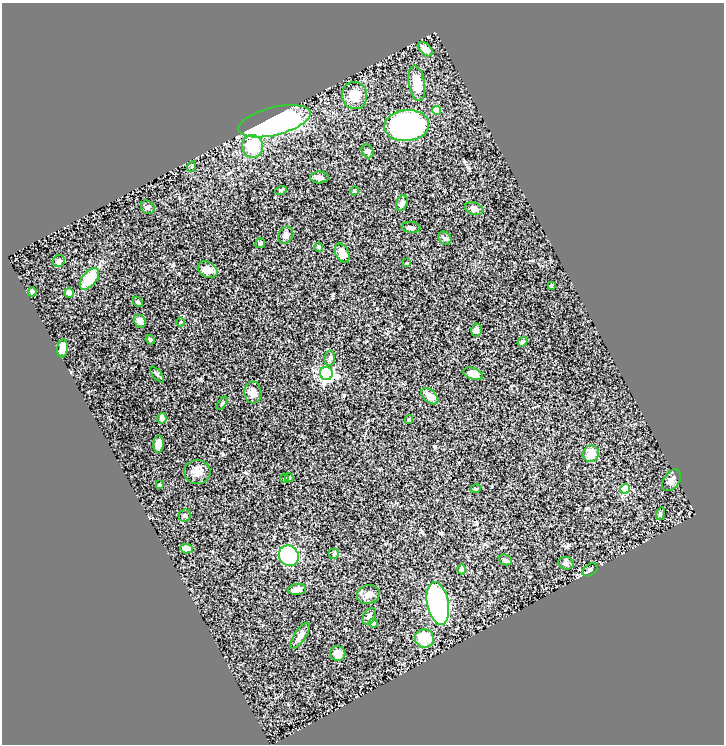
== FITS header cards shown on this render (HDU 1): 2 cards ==
NAXIS1  =                  722
NAXIS2  =                  742

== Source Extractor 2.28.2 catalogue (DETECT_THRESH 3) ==
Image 722 x 742 px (HDU 1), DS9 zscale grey, 1 PNG px = 1 image px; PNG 726 x 746 px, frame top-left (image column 1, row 742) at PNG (2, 3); each listed source drawn as its Kron ellipse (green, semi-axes under 4 px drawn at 4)
Background 1.22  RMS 0.043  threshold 0.128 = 3 sigma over >= 5 px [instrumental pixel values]
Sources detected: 70; all 70 listed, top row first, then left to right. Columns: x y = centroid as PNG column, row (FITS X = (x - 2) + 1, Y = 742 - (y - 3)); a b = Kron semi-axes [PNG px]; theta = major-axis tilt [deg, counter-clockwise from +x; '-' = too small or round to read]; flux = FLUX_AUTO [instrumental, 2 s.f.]
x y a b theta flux
425 49 9 5 -41 18
417 83 18 8 -80 56
354 95 13 12 - 49
436 110 4 4 - 48
274 121 37 14 14 710
407 126 22 15 5 740
253 146 11 10 - 96
368 151 7 5 -60 7
191 167 5 3 - 3.4
319 177 9 6 1 11
281 190 6 3 19 3.2
355 191 4 3 - 2.4
402 203 8 5 65 8.8
148 207 7 6 - 5.9
474 209 10 6 -18 13
411 227 9 5 -5 7.7
286 235 9 7 60 13
445 238 7 5 -44 6.4
260 243 5 4 - 6.8
319 247 4 4 - 3
342 253 10 6 -63 23
59 261 6 5 - 7.9
407 263 3 3 - 2.2
208 270 10 7 -29 27
89 279 12 7 51 80
551 285 4 3 - 3
32 292 4 4 - 7
69 293 5 4 - 17
138 302 6 4 -45 5.4
140 321 7 5 -57 19
181 322 5 3 - 2.4
476 330 6 5 - 7.1
150 340 5 3 - 3.9
522 342 5 4 - 5.3
63 348 9 5 82 19
330 358 8 5 81 7.1
326 373 6 6 - 520
473 374 10 5 -18 24
157 375 10 3 -50 4.3
253 392 11 8 -86 16
430 396 10 6 -44 23
222 403 7 3 56 3.1
162 418 5 4 - 13
409 419 4 3 - 4.1
158 444 9 5 85 20
591 454 8 8 - 36
197 472 13 12 - 23
284 478 4 3 - 3.5
289 478 4 3 - 4.7
671 480 12 8 56 12
160 485 4 3 - 3.2
476 488 5 3 - 2.8
625 489 5 5 - 120
660 514 6 4 73 3.5
185 516 6 6 - 7
186 549 6 4 -4 16
334 554 5 5 - 4.5
289 556 11 9 -51 330
505 560 6 5 - 7.6
566 563 8 6 -19 7.2
462 569 5 4 - 19
590 570 8 5 33 6.1
297 589 9 5 7 16
368 594 12 9 19 19
438 603 22 10 -79 550
369 616 9 6 60 9.1
373 623 4 4 - 6.6
300 636 15 6 55 14
424 638 9 9 - 68
338 653 7 7 - 25